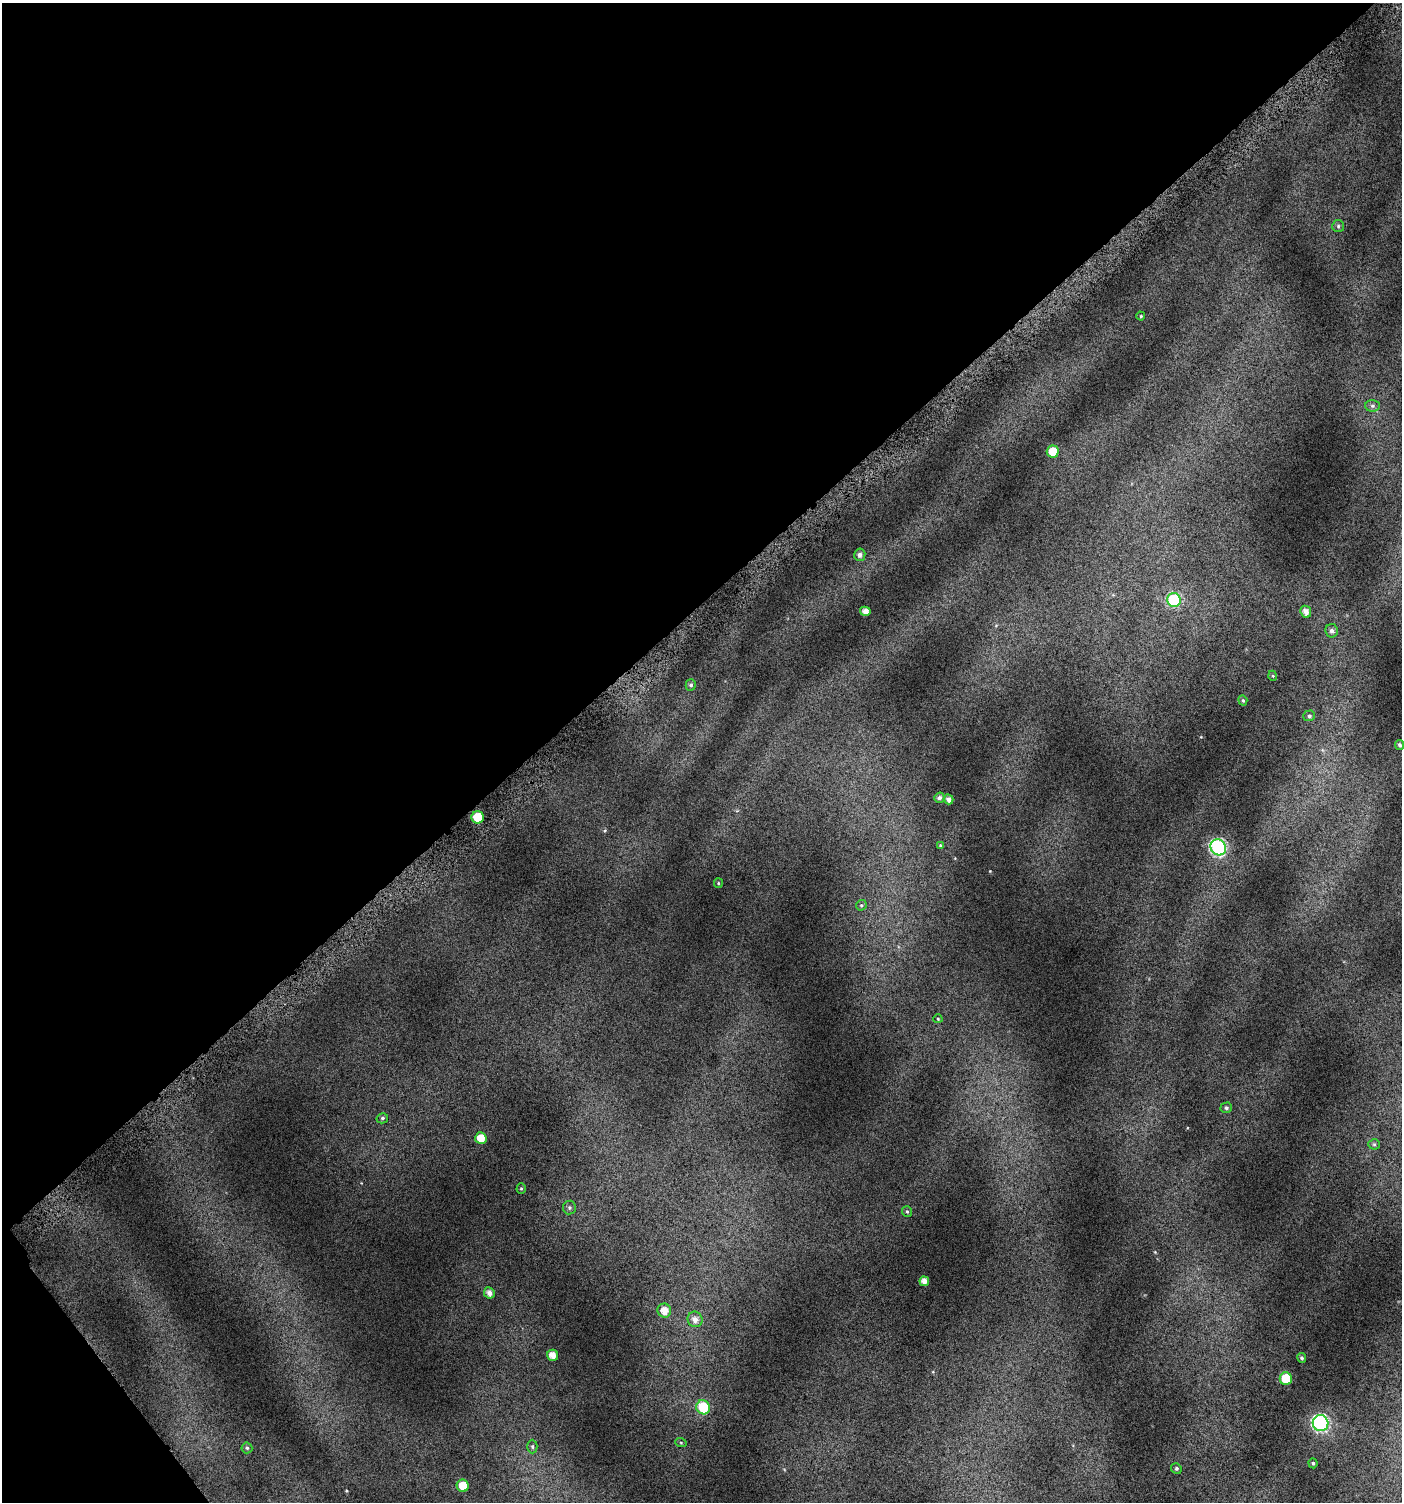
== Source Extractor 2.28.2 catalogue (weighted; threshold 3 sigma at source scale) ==
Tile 5 of 4 x 4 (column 1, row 2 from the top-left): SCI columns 236-1635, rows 3031-4530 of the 6008 x 6064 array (HDU 1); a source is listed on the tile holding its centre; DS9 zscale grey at full resolution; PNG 1404 x 1504 px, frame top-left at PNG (2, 3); each listed source drawn as its Kron ellipse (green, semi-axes under 4 px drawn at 4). Shown black and unused: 42% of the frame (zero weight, under 4 of 7 exposures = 2% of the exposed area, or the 3 px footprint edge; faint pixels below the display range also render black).
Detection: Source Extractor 2.28.2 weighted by HDU 2 'WHT'; one run over the whole footprint, this tile lists its part. Background 0.0777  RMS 0.047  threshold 0.192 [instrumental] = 3 sigma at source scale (4.09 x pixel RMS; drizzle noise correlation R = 1.36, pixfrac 0.8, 0.0396/0.0396 arcsec/px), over >= 5 px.
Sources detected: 44; all 44 listed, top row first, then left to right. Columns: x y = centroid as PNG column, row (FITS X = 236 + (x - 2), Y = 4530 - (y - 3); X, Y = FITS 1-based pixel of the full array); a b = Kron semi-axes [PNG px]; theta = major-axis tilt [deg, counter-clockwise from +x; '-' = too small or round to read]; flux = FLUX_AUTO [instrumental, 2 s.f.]
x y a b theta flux
1338 226 6 6 - 7.8
1141 316 4 4 - 4.4
1372 406 7 6 - 12
1053 451 6 6 - 92
860 555 6 5 - 15
1174 600 7 6 - 360
865 611 5 4 - 28
1306 612 6 5 - 27
1332 631 6 6 - 14
1273 676 5 3 - 3.5
691 685 5 5 - 11
1243 700 5 4 - 5.7
1309 716 6 5 - 8.8
1400 745 5 4 - 8.9
939 798 5 5 - 12
949 799 5 4 - 21
478 817 6 6 - 130
941 846 4 4 - 5.3
1218 847 8 7 - 640
718 883 5 4 - 5.4
861 905 5 5 - 5.8
938 1019 4 4 - 4.5
1226 1108 6 5 - 8
382 1118 6 5 - 9.3
481 1138 6 5 - 60
1374 1144 5 5 - 6.7
521 1188 5 4 - 5.2
569 1208 7 6 - 9.9
907 1211 5 5 - 6.2
924 1281 5 4 - 27
489 1293 6 5 - 25
664 1311 7 6 - 44
695 1319 8 7 - 27
553 1355 5 5 - 39
1302 1358 5 4 - 8.2
1286 1379 6 6 - 120
703 1407 7 6 - 180
1321 1423 8 7 - 750
681 1443 6 3 -19 5
532 1447 7 5 -88 8.3
247 1448 5 5 - 7.6
1313 1463 5 4 - 6.8
1176 1468 5 5 - 7.5
463 1486 6 6 - 61